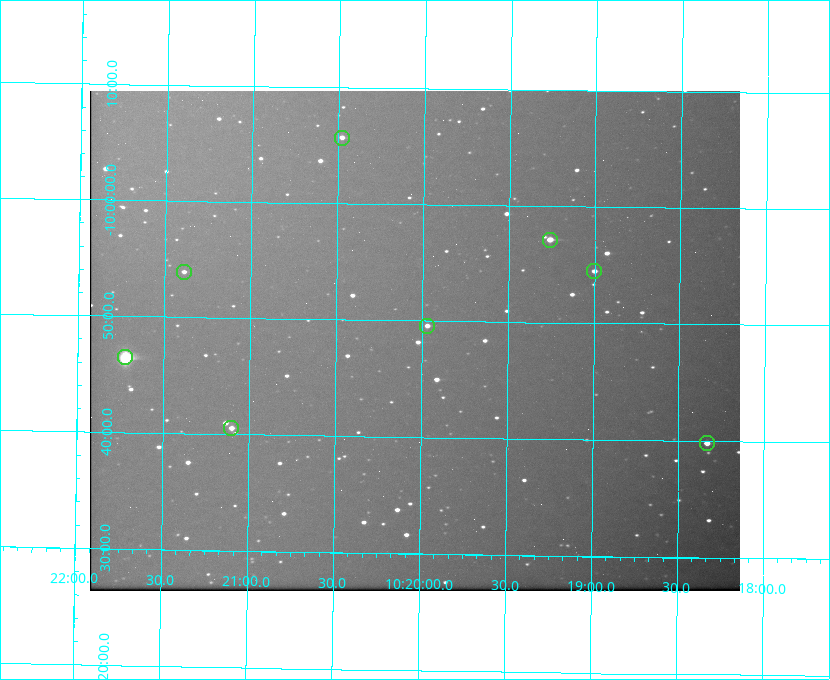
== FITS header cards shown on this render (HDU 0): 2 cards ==
NAXIS1  =                  650 / Width of table row in bytes
NAXIS2  =                  500 / Number of rows in table

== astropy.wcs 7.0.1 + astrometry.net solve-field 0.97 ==
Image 650 x 500 px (HDU 0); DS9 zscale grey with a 90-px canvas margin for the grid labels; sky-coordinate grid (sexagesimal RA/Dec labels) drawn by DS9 from the SOLVED WCS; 8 Tycho-2 reference stars matched to detected sources circled (green)
Header WCS: none
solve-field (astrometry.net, Tycho-2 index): SOLVED blind (the file carries no WCS)
Solved WCS: RA---TAN-SIP/DEC--TAN-SIP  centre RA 10:20:03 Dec -09:48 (155.01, -9.81 deg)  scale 5.16 arcsec/px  FOV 55.9' x 43.0'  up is +179 deg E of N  parity flipped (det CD > 0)
(file carries no celestial WCS; the grid is the blind solution)
Tycho-2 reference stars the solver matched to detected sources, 8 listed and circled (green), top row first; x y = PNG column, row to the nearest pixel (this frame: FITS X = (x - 90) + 1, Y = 500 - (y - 91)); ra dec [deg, ICRS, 3 dp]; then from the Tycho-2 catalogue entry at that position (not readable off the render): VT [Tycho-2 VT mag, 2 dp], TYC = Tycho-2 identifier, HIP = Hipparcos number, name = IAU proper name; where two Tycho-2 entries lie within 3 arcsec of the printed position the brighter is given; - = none
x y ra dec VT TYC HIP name
342 138 155.120 -10.095 10.96 5493-78-1 - -
550 240 154.815 -9.952 9.91 5490-258-1 50532 -
594 271 154.750 -9.908 10.76 5490-212-1 - -
184 272 155.347 -9.899 11.51 5490-199-1 - -
427 326 154.992 -9.826 10.90 5490-153-1 - -
125 357 155.431 -9.774 8.41 5490-124-1 50747 -
231 428 155.275 -9.676 10.79 5490-27-1 - -
707 443 154.583 -9.663 10.90 5490-13-1 - -